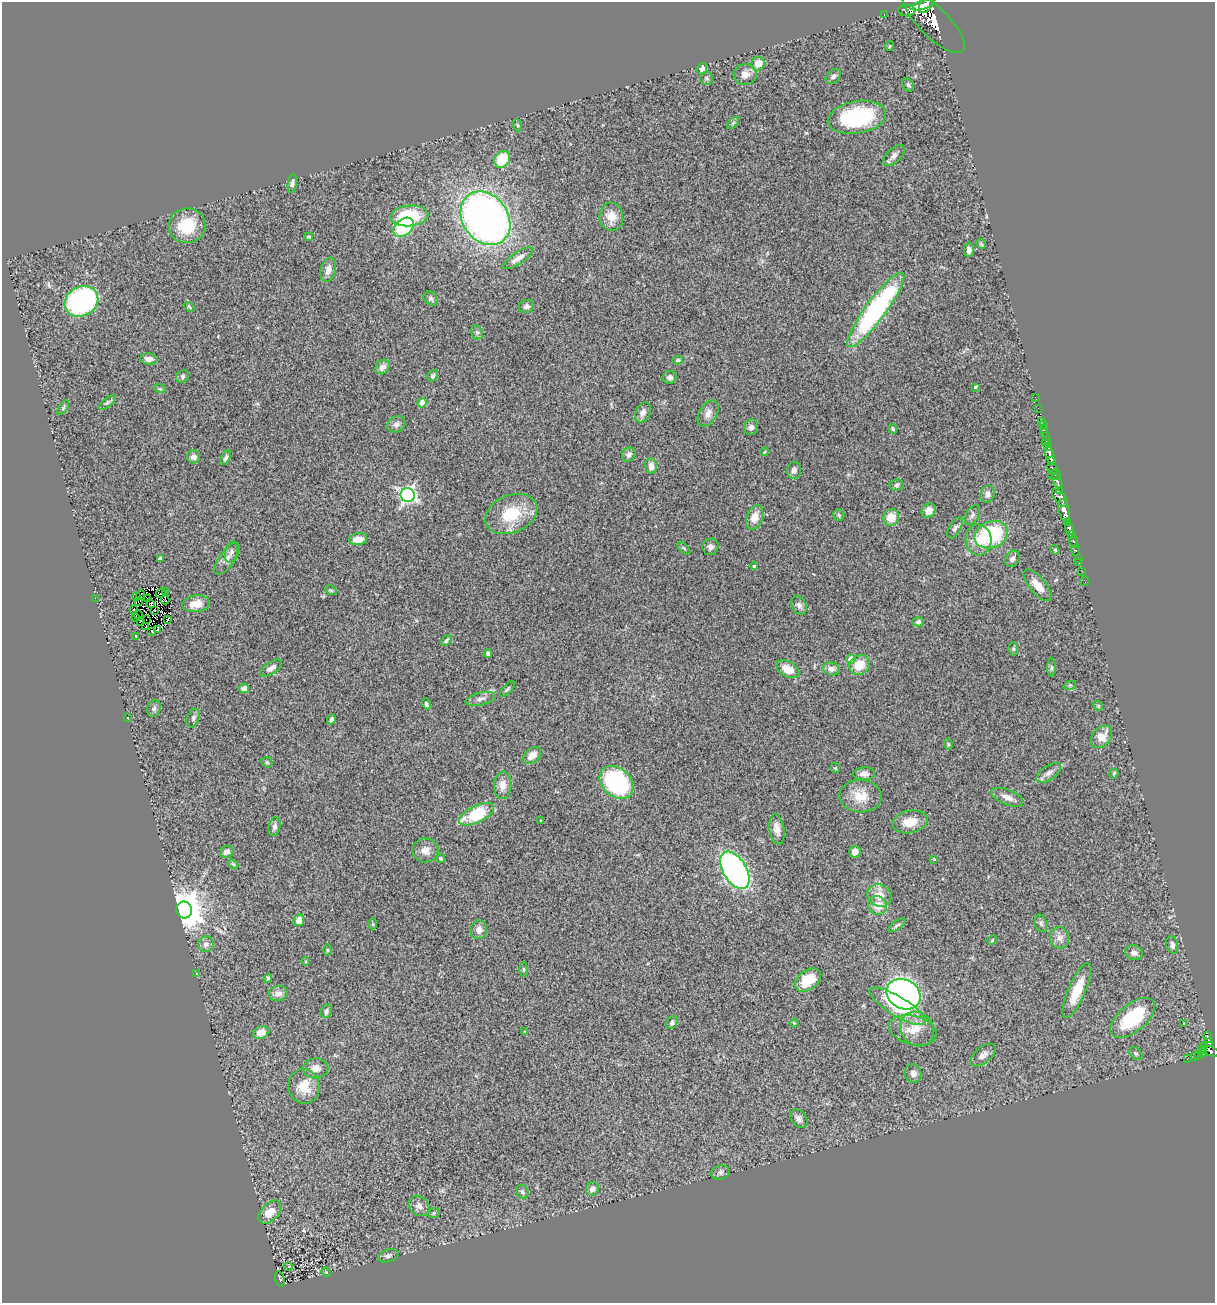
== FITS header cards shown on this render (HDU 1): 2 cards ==
NAXIS1  =                 1213
NAXIS2  =                 1301

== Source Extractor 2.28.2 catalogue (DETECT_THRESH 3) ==
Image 1213 x 1301 px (HDU 1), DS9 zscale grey, 1 PNG px = 1 image px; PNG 1217 x 1305 px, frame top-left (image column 1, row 1301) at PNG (2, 2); each listed source drawn as its Kron ellipse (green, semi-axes under 4 px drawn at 4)
Background 0.708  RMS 0.11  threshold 0.329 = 3 sigma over >= 5 px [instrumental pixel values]
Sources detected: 228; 1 with non-positive FLUX_AUTO (blend fragments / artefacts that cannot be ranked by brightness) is neither listed nor drawn; the other 227 listed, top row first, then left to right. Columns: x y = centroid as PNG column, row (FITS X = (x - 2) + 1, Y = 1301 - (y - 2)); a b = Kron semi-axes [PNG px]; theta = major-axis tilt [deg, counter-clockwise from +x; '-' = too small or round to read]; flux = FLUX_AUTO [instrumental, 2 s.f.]
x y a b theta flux
927 4 9 6 50 2700
922 5 11 4 13 2700
907 11 8 5 1 1000
884 14 3 2 - 26
934 22 41 15 -45 5800
889 46 5 2 - 5.4
758 64 7 6 - 98
702 69 6 5 - 27
745 74 11 10 - 55
833 76 9 6 43 24
707 78 6 6 - 16
908 85 7 5 -56 14
857 117 29 16 10 720
733 123 7 4 45 14
517 125 6 4 -70 9.3
894 155 13 7 45 34
502 159 9 7 54 230
292 183 10 4 81 23
409 216 19 10 5 350
611 217 14 11 -84 98
485 218 29 23 -54 3900
187 226 18 17 - 260
404 227 11 8 39 490
309 237 4 4 - 7.6
981 244 5 4 - 10
969 250 7 5 90 27
518 258 17 6 33 57
328 270 12 7 75 49
431 298 8 6 -38 16
81 301 17 14 30 1200
526 306 8 6 16 24
189 307 6 3 -38 8.4
876 310 46 10 53 1500
477 332 7 5 -66 16
149 359 8 5 -6 38
678 360 5 4 - 10
382 367 8 6 49 42
183 376 7 5 50 17
433 376 6 5 - 16
670 377 7 6 - 22
975 387 3 3 - 11
160 389 6 4 -19 9.6
1035 397 2 2 - 8.6
108 402 10 4 40 15
422 403 4 4 - 100
63 408 8 4 55 12
1038 408 2 2 - 4
643 412 11 7 64 37
708 413 14 8 59 48
1042 421 3 3 - 17
396 424 9 7 32 30
1043 425 2 2 - 14
751 427 8 7 - 34
893 429 5 4 - 11
1043 430 4 3 - 24
1045 435 6 3 -69 70
1046 441 5 3 - 320
1047 446 4 3 - 400
764 452 4 3 - 6.3
629 455 7 6 - 31
1050 455 9 3 -72 660
194 457 6 6 - 38
226 458 8 4 61 17
1051 461 3 3 - 140
651 466 7 6 - 50
1053 469 6 4 -45 210
794 470 8 7 - 27
1054 475 6 5 - 82
1057 481 8 4 -63 590
896 485 7 5 4 14
1059 491 4 3 - 280
987 494 9 7 71 32
408 495 7 7 - 2100
1060 498 10 5 -50 630
1064 510 12 5 -77 1600
929 511 8 6 52 47
511 514 27 19 22 300
839 515 6 5 - 13
972 515 11 6 61 25
755 517 12 8 69 88
891 517 8 7 - 100
1068 523 4 3 - 570
955 528 12 5 60 24
1069 529 6 4 -73 650
1071 534 3 3 - 410
991 535 17 13 22 630
358 539 9 6 8 76
979 540 15 13 -87 120
1073 541 6 3 90 190
710 547 8 8 - 31
684 548 8 3 -45 8.2
1055 550 5 4 - 6.8
1075 550 6 3 87 230
231 552 11 6 74 24
1078 558 3 3 - 39
160 559 4 4 - 25
227 559 19 8 55 45
1012 559 8 6 59 27
1079 563 2 2 - 14
754 566 4 3 - 6.6
1082 571 3 2 - 8.4
1085 581 5 2 - 13
1038 585 19 8 -50 89
331 590 6 4 -30 9.5
165 592 2 2 - 7.7
160 593 5 2 - 14
141 595 5 2 - 6.2
136 596 3 2 - 8.2
95 598 2 2 - 55
148 599 3 2 - 6.1
165 600 4 2 - 5.1
138 601 2 2 - 4.1
151 604 4 3 - 9.4
196 604 13 8 8 89
799 605 10 7 -62 28
133 610 2 2 - 3.6
155 610 2 2 - 8.4
138 615 5 2 - 8.9
135 618 3 3 - 15
146 619 2 2 - 6.8
168 619 3 2 - 9.7
140 621 3 2 - 13
918 622 6 4 5 17
145 627 2 2 - 5.3
157 630 4 2 - 4.6
152 631 3 2 - 6.6
136 636 3 3 - 14
446 640 6 4 50 13
1013 649 7 5 -85 11
488 654 4 3 - 20
851 659 5 4 - 81
860 665 11 9 38 140
271 668 12 6 34 31
1052 668 9 4 90 15
788 669 12 7 -30 110
831 669 8 6 -13 35
1070 685 6 4 18 11
244 688 5 5 - 41
507 689 9 4 46 15
481 699 15 6 14 36
426 704 5 4 - 16
1098 706 5 4 - 9.8
154 708 8 6 74 24
127 718 3 2 - 4.4
193 718 10 6 68 18
331 719 5 3 - 18
1102 737 12 9 50 110
948 744 5 3 - 8.2
532 755 10 7 42 69
267 762 6 5 - 9.5
835 768 5 5 - 7.9
1049 773 14 7 36 40
1114 773 5 4 - 10
864 774 11 6 2 32
616 783 19 14 -43 1100
503 785 14 8 88 65
861 796 21 16 -2 150
1007 797 17 7 -21 58
476 814 19 8 25 350
541 820 3 3 - 11
910 822 18 11 12 120
275 826 9 5 79 24
777 829 15 7 -80 54
425 850 13 12 - 64
227 852 7 6 - 45
855 852 6 5 - 53
441 858 4 4 - 13
934 860 4 3 - 10
233 864 6 3 -45 9.4
735 870 21 11 -59 2000
879 896 12 10 -28 88
877 906 9 9 - 99
184 910 8 8 - 19000
299 920 6 5 - 66
1041 923 9 6 -74 18
373 924 6 4 90 7.8
897 925 10 4 33 17
479 930 9 8 - 46
1060 938 10 9 - 47
992 940 5 4 - 9.7
206 944 8 7 - 34
1172 945 9 5 -75 31
327 950 6 4 -89 9.1
1134 953 9 7 -20 38
306 961 4 3 - 6.2
524 969 7 3 -90 8.5
196 973 4 3 - 7
268 978 5 4 - 10
808 980 15 9 37 180
1077 991 30 8 66 190
278 993 9 7 13 47
904 994 18 14 -28 2500
898 1006 32 9 -31 340
326 1011 7 5 66 25
1133 1018 26 13 40 470
672 1022 7 5 65 19
794 1023 4 3 - 7.1
1183 1023 3 3 - 19
917 1029 18 16 -52 130
913 1030 24 14 -15 130
524 1031 3 3 - 8.5
261 1032 8 6 24 78
1207 1037 6 3 -80 220
1209 1043 4 3 - 260
1204 1045 3 3 - 53
1201 1049 4 3 - 110
1210 1051 9 5 -18 240
1136 1053 7 5 -47 15
1202 1053 4 4 - 74
983 1055 15 8 40 43
1198 1056 3 3 - 21
1194 1057 3 2 - 15
1187 1059 2 2 - 3.9
316 1068 12 10 3 56
913 1073 9 8 - 34
304 1086 17 15 -84 140
799 1118 10 7 -51 31
720 1172 9 7 14 23
592 1189 7 6 - 40
522 1192 7 5 -65 19
419 1206 11 9 -44 39
270 1212 14 8 45 100
434 1213 6 5 - 11
388 1256 10 6 17 22
288 1267 4 3 - 8.2
326 1272 5 4 - 6.7
280 1279 8 4 -75 220
At the frame edge (FLAGS 8, measured only in part): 1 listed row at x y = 927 4
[1 non-positive-flux detection neither listed nor drawn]